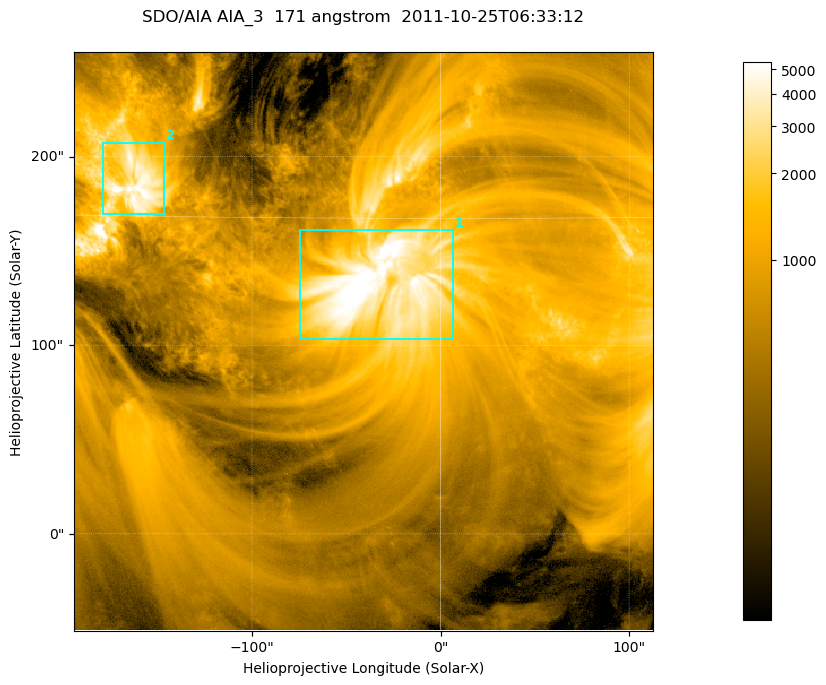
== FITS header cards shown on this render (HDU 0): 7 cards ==
TELESCOP= 'SDO/AIA '
INSTRUME= 'AIA_3   '
WAVELNTH=                  171
WAVEUNIT= 'angstrom'
DATE-OBS= '2011-10-25T06:33:12.34'
CTYPE1  = 'HPLN-TAN'
CTYPE2  = 'HPLT-TAN'

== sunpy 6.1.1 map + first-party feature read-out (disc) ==
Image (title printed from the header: SDO/AIA AIA_3  171 angstrom  2011-10-25T06:33:12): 512 x 512 px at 0.599 arcsec/px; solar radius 965 arcsec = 1609 px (partial field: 3.2% of the solar disc is inside the frame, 100% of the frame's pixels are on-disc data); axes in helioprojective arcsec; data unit not stated in the header (colour bar unlabelled)
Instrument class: DISC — disc imager (sunpy class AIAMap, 171 A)
Bright regions (active regions / flare kernels): reference = the on-disc median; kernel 5 px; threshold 5 sigma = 2136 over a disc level ~713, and >= 1.15x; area >= 262 px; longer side >= 6 px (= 3.6 arcsec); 2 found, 2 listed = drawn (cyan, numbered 1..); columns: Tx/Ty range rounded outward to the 2 arcsec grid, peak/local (2 s.f.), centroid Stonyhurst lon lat
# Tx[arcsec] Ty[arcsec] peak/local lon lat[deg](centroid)
1 -76..8 102..162 11 -2 +13
2 -180..-146 168..208 7.4 -10 +16